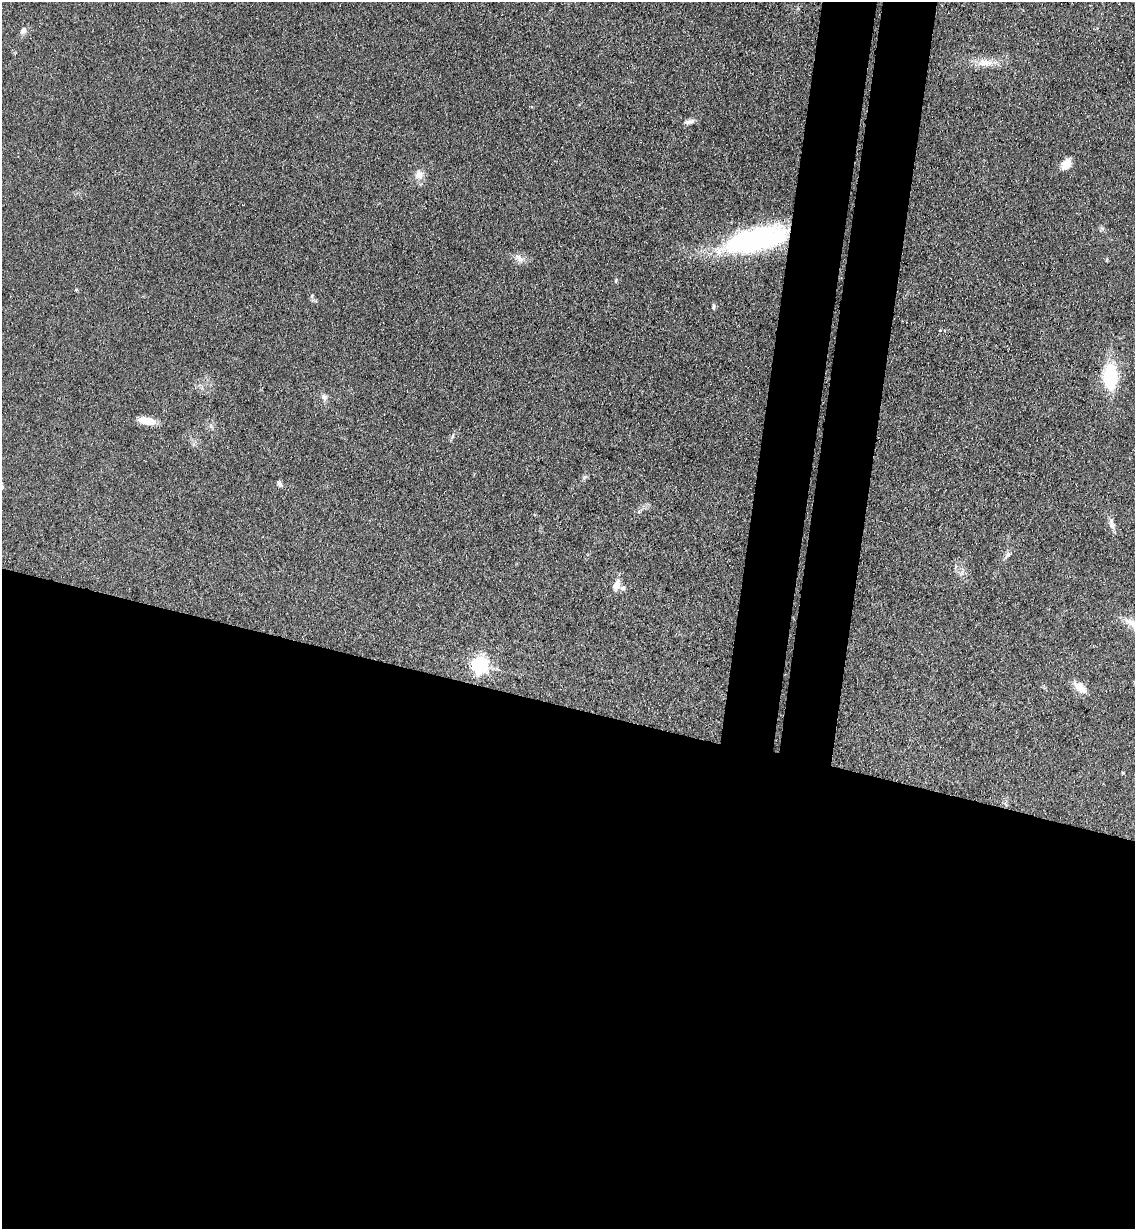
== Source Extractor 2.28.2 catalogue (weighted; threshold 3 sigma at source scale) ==
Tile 14 of 4 x 4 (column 2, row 4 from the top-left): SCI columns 1427-2559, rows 15-1241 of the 5000 x 4935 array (HDU 1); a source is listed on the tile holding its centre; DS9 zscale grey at full resolution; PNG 1137 x 1231 px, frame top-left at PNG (2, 2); no overlay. Shown black and unused: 48% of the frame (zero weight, under 3 of 4 exposures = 5% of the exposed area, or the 3 px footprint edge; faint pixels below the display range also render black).
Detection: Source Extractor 2.28.2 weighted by HDU 2 'WHT'; one run over the whole footprint, this tile lists its part. Background 0.112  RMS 0.0077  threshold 0.0347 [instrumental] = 3 sigma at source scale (4.5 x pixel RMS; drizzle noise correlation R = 1.50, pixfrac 1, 0.05/0.05 arcsec/px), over >= 5 px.
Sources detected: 21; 1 inside a brighter object's white glare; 1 cosmic-ray / hot-pixel residue — not listed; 1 inside a brighter listed object's ellipse — not listed separately; the other 18 listed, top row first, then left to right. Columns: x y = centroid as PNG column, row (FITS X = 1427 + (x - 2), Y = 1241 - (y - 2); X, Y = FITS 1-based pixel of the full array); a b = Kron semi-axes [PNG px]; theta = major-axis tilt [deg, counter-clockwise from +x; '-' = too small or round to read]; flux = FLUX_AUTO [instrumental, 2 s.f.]
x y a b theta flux
23 31 11 7 51 3.1
985 63 22 10 -1 9.9
688 122 11 7 16 2.9
1066 164 13 9 52 8.2
419 175 11 10 - 6.2
751 241 59 23 17 140
520 258 15 7 -42 4.2
312 296 6 4 62 1.2
1110 377 29 15 90 38
324 397 8 7 - 2.5
147 421 19 8 -11 10
279 484 8 5 -53 2
1112 526 10 7 -83 3.2
1008 554 7 4 20 1.5
616 585 14 8 71 6
1132 623 22 9 -29 9.1
479 665 7 7 - 200
1080 687 15 9 -42 9.7
Overlapping masked pixels (flux is a lower limit): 1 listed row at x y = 751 241
Isophote crosses this tile's border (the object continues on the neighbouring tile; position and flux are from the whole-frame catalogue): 1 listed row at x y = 1132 623
Unlisted compact peaks at least as high as the median listed source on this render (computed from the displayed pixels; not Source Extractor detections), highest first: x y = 714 306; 616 280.